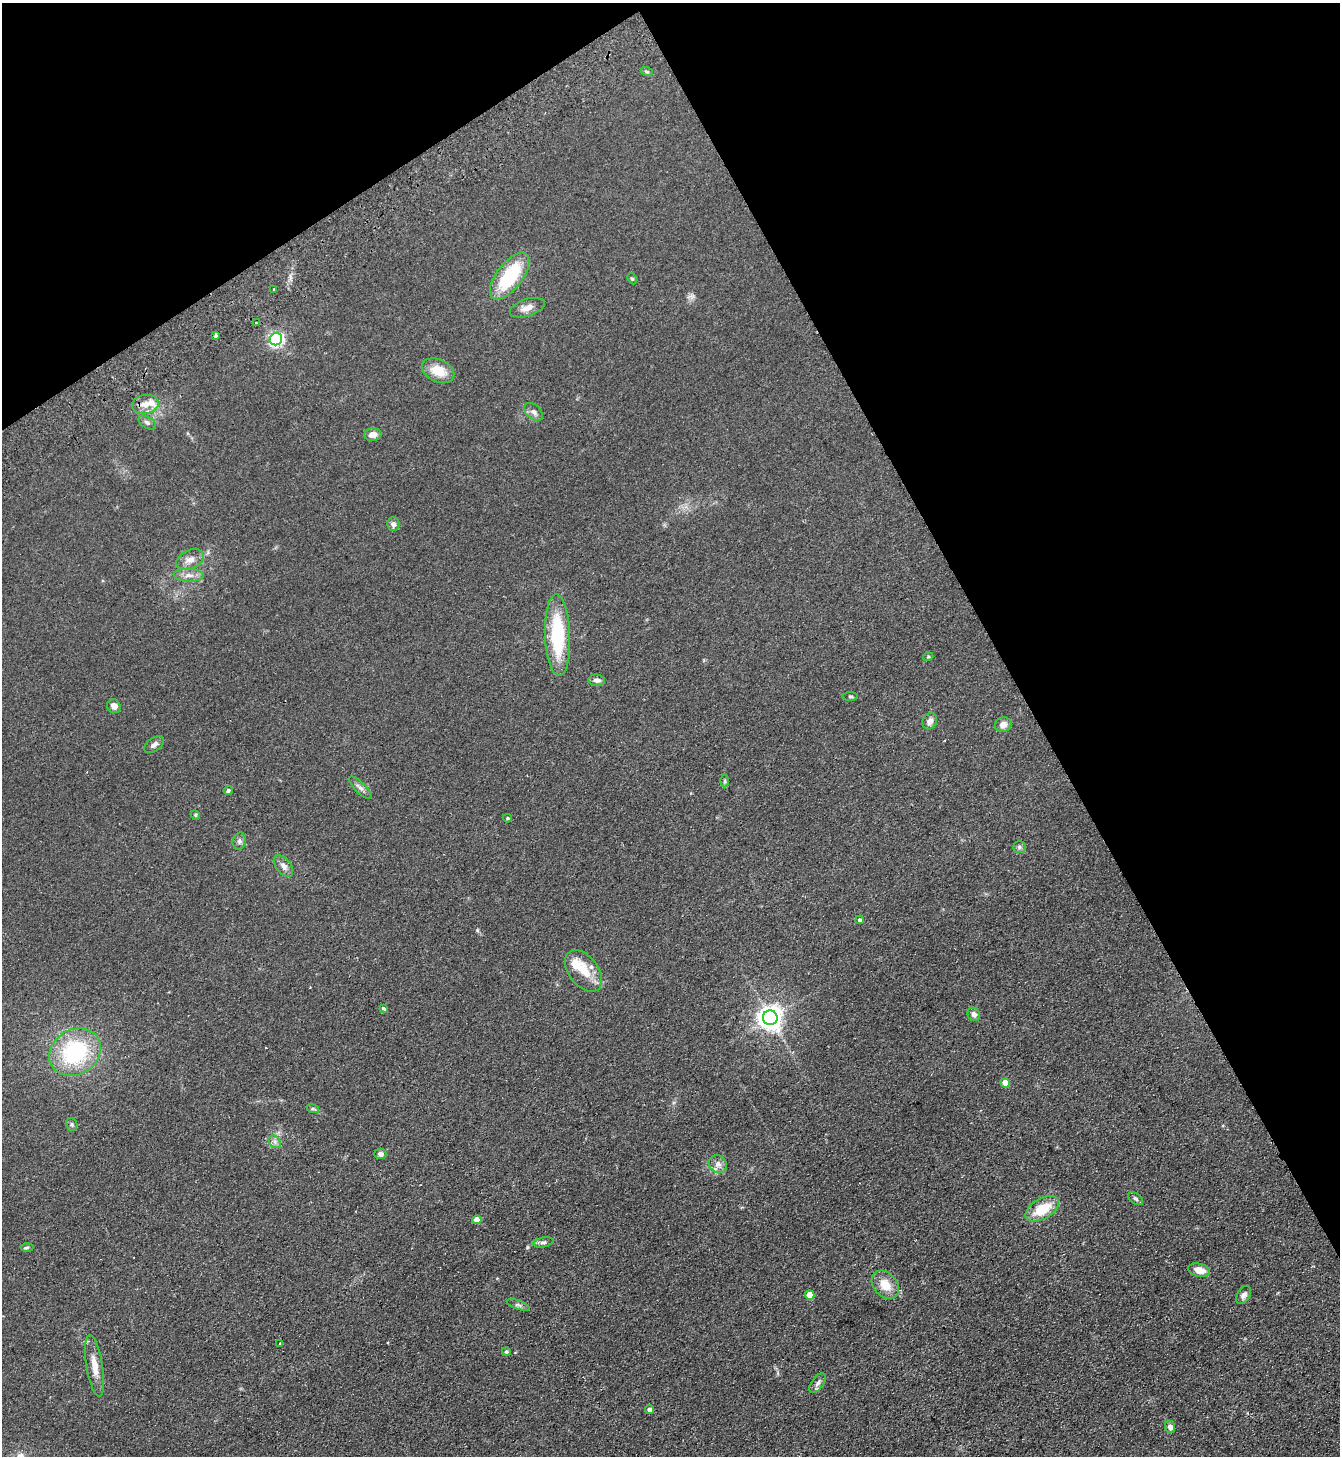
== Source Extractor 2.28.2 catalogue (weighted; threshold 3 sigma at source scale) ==
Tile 3 of 4 x 4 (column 3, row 1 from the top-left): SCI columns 3007-4344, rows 4416-5869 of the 5875 x 5919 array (HDU 1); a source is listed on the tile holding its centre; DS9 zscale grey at full resolution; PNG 1342 x 1458 px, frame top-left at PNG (2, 3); each listed source drawn as its Kron ellipse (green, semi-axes under 4 px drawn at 4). Shown black and unused: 30% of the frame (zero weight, under 2 of 3 exposures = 3% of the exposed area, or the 3 px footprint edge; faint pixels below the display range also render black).
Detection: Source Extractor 2.28.2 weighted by HDU 2 'WHT'; one run over the whole footprint, this tile lists its part. Background 0.0653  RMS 0.0095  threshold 0.0429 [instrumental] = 3 sigma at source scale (4.5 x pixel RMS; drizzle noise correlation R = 1.50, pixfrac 1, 0.05/0.05 arcsec/px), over >= 5 px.
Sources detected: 63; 3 inside a brighter listed object's ellipse — not listed separately; the other 60 listed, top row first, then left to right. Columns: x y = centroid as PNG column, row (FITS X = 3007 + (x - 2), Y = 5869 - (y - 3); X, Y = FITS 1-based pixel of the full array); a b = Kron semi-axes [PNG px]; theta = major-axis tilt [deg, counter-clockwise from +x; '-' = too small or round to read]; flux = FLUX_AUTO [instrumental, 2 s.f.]
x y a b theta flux
647 72 6 4 -19 1.4
510 276 28 13 53 56
632 279 6 4 -61 1.3
274 290 3 3 - 2.5
527 308 18 8 18 7.3
256 323 2 2 - 1
215 336 4 3 - 5.3
276 339 6 6 - 180
438 371 17 11 -25 17
145 404 13 9 12 8.9
534 412 11 7 -42 3.9
147 423 9 5 -33 2.6
373 435 8 6 7 6.5
393 524 7 6 - 3.5
190 560 14 9 24 7.4
189 575 15 6 -2 5.9
558 635 41 12 -88 68
928 657 5 3 - 0.84
597 680 8 5 -6 3.6
850 696 8 4 0 1.2
114 706 7 6 - 4.7
930 721 8 7 - 5.6
1003 725 8 7 - 6.7
154 745 11 6 36 3.6
725 781 6 4 89 1.4
360 788 15 5 -44 3.7
228 791 4 4 - 2.1
195 815 5 4 - 1.2
507 818 4 3 - 1
239 841 8 6 76 2.6
1019 847 6 6 - 1.9
283 866 12 7 -51 5.2
860 920 4 4 - 2
584 971 23 14 -52 20
384 1008 4 3 - 3.6
974 1014 7 6 - 3.8
770 1018 7 7 - 790
75 1052 27 22 33 84
1005 1083 4 4 - 15
313 1109 6 4 -18 1.5
72 1124 6 5 - 1.6
275 1142 7 5 -47 2.7
380 1154 6 5 - 4
718 1164 9 8 - 5.1
1135 1199 8 5 -38 2
1042 1209 18 10 30 25
477 1220 4 4 - 11
543 1242 10 5 10 2.3
27 1247 6 4 3 1.3
1199 1270 11 6 -14 9
885 1285 16 11 -50 14
810 1295 4 4 - 14
1244 1295 10 6 57 3.6
518 1305 12 4 -19 2.4
279 1344 3 3 - 1.8
506 1352 4 4 - 1.5
94 1366 31 8 -81 12
818 1383 11 6 53 3.4
650 1409 4 4 - 4
1170 1427 6 5 - 4.2